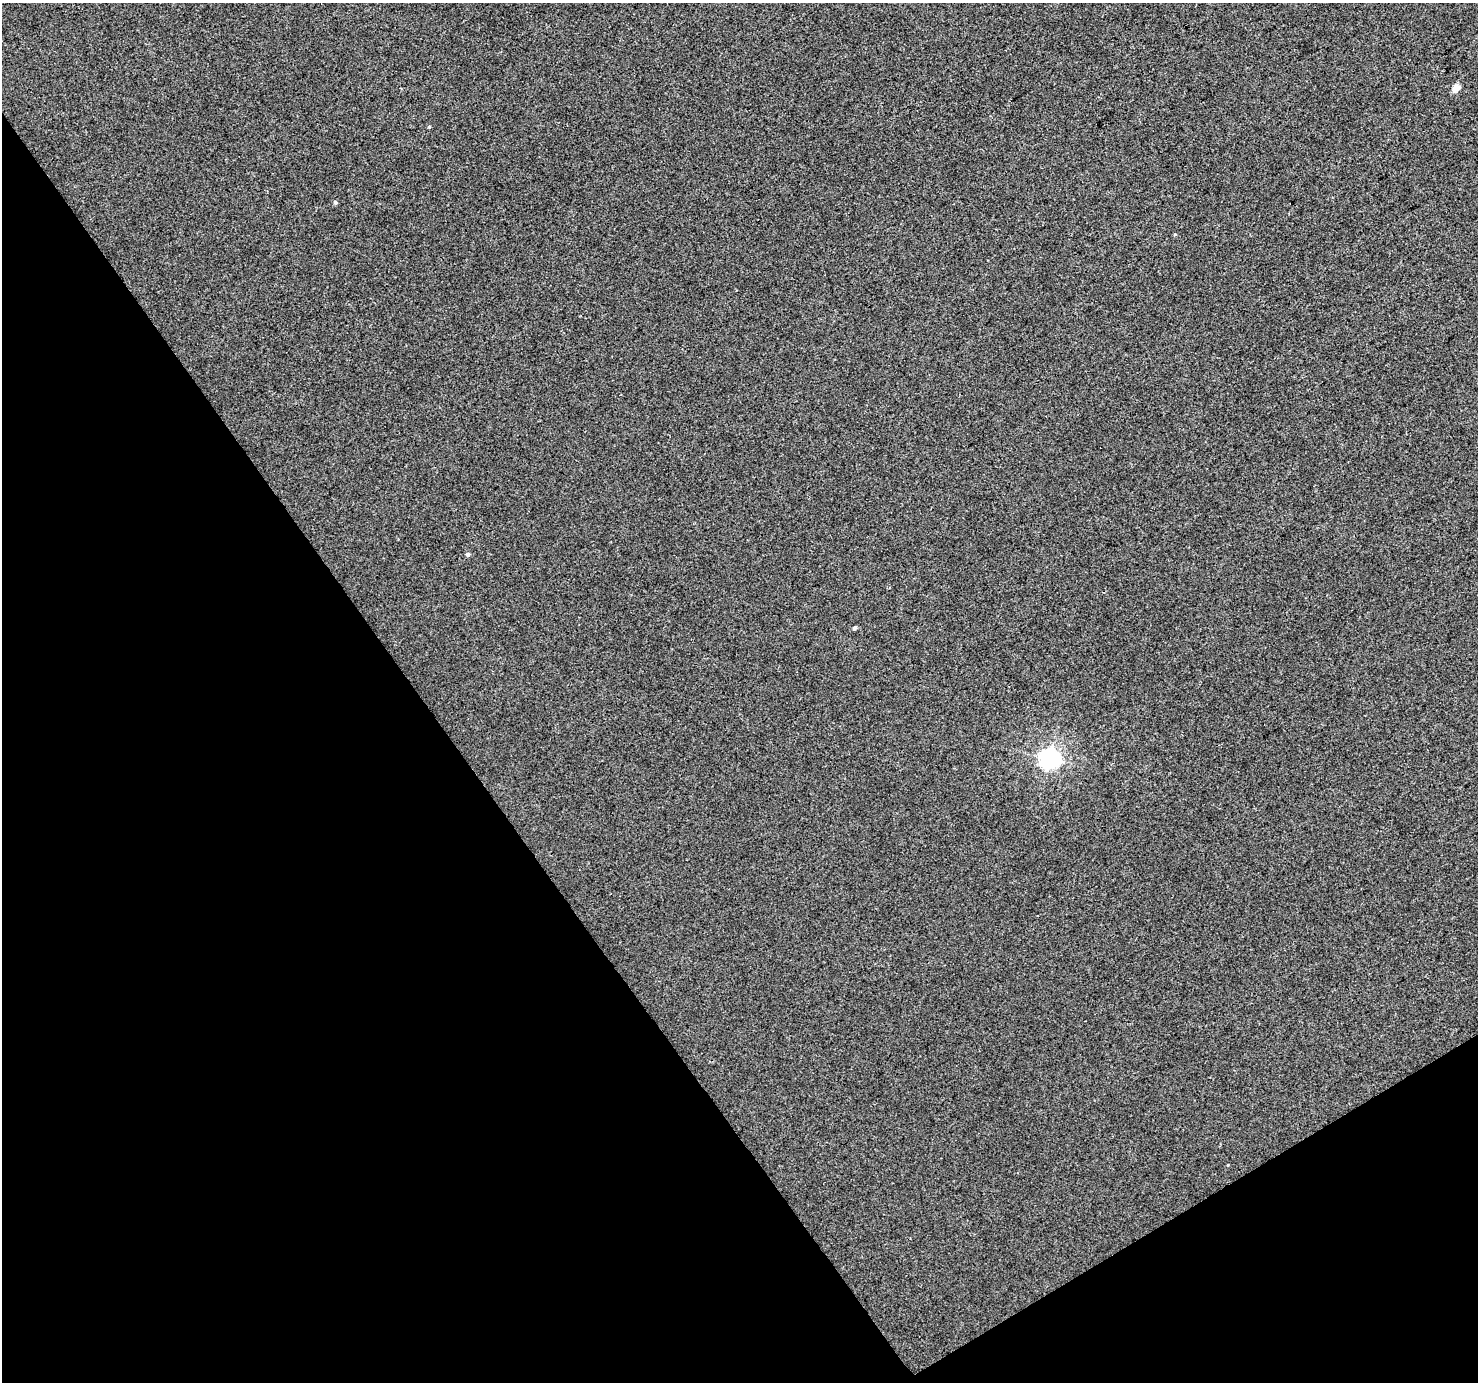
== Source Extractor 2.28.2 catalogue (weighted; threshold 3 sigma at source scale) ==
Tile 14 of 4 x 4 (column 2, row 4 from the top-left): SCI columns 1480-2955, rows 184-1563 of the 5906 x 5822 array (HDU 1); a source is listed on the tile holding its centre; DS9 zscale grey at full resolution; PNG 1480 x 1384 px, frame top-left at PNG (2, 3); no overlay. Shown black and unused: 33% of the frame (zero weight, under 3 of 4 exposures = <1% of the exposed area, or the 3 px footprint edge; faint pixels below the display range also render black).
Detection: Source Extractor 2.28.2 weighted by HDU 2 'WHT'; one run over the whole footprint, this tile lists its part. Background 0.0157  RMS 0.0043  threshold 0.0192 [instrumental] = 3 sigma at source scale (4.5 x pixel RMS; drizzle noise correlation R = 1.50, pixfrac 1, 0.0396/0.0396 arcsec/px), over >= 5 px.
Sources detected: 6; all 6 listed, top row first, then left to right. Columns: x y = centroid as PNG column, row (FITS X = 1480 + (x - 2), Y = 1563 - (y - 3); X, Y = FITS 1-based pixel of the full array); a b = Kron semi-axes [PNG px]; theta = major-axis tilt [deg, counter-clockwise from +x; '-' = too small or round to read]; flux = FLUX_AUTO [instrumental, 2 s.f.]
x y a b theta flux
1456 88 5 4 - 7.7
429 127 4 4 - 0.44
335 202 5 4 - 0.8
468 554 5 5 - 1.1
854 628 4 4 - 0.79
1049 758 7 7 - 230